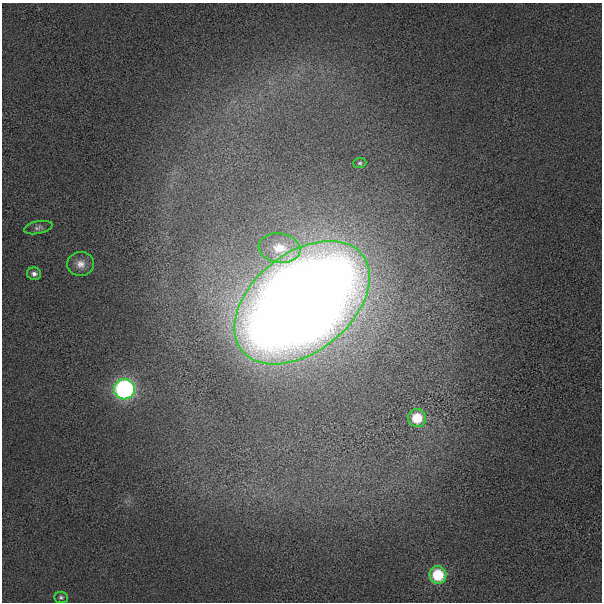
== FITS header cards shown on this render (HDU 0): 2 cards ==
NAXIS1  =                  600 / length of data axis 1
NAXIS2  =                  600 / length of data axis 2

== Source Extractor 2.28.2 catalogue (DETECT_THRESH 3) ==
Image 600 x 600 px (HDU 0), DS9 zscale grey, 1 PNG px = 1 image px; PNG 604 x 604 px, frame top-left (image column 1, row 600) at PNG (2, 3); each listed source drawn as its Kron ellipse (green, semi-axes under 4 px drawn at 4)
Background 13.5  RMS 360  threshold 1070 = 3 sigma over >= 5 px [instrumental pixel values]
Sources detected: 10; all 10 listed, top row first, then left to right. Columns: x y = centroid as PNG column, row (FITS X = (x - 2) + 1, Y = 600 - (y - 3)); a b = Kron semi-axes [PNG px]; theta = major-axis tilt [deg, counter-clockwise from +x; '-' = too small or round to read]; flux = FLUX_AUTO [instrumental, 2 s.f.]
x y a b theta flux
360 163 7 5 1 4.6e+04
38 228 14 6 12 8.9e+04
280 248 21 14 -8 5.6e+05
80 264 13 12 - 2.2e+05
34 274 7 6 - 9.2e+04
302 303 77 49 39 7.9e+07
124 389 10 10 - 5.1e+06
417 418 9 9 - 6.6e+05
438 575 9 8 - 1.1e+06
61 597 7 5 -4 5.2e+04